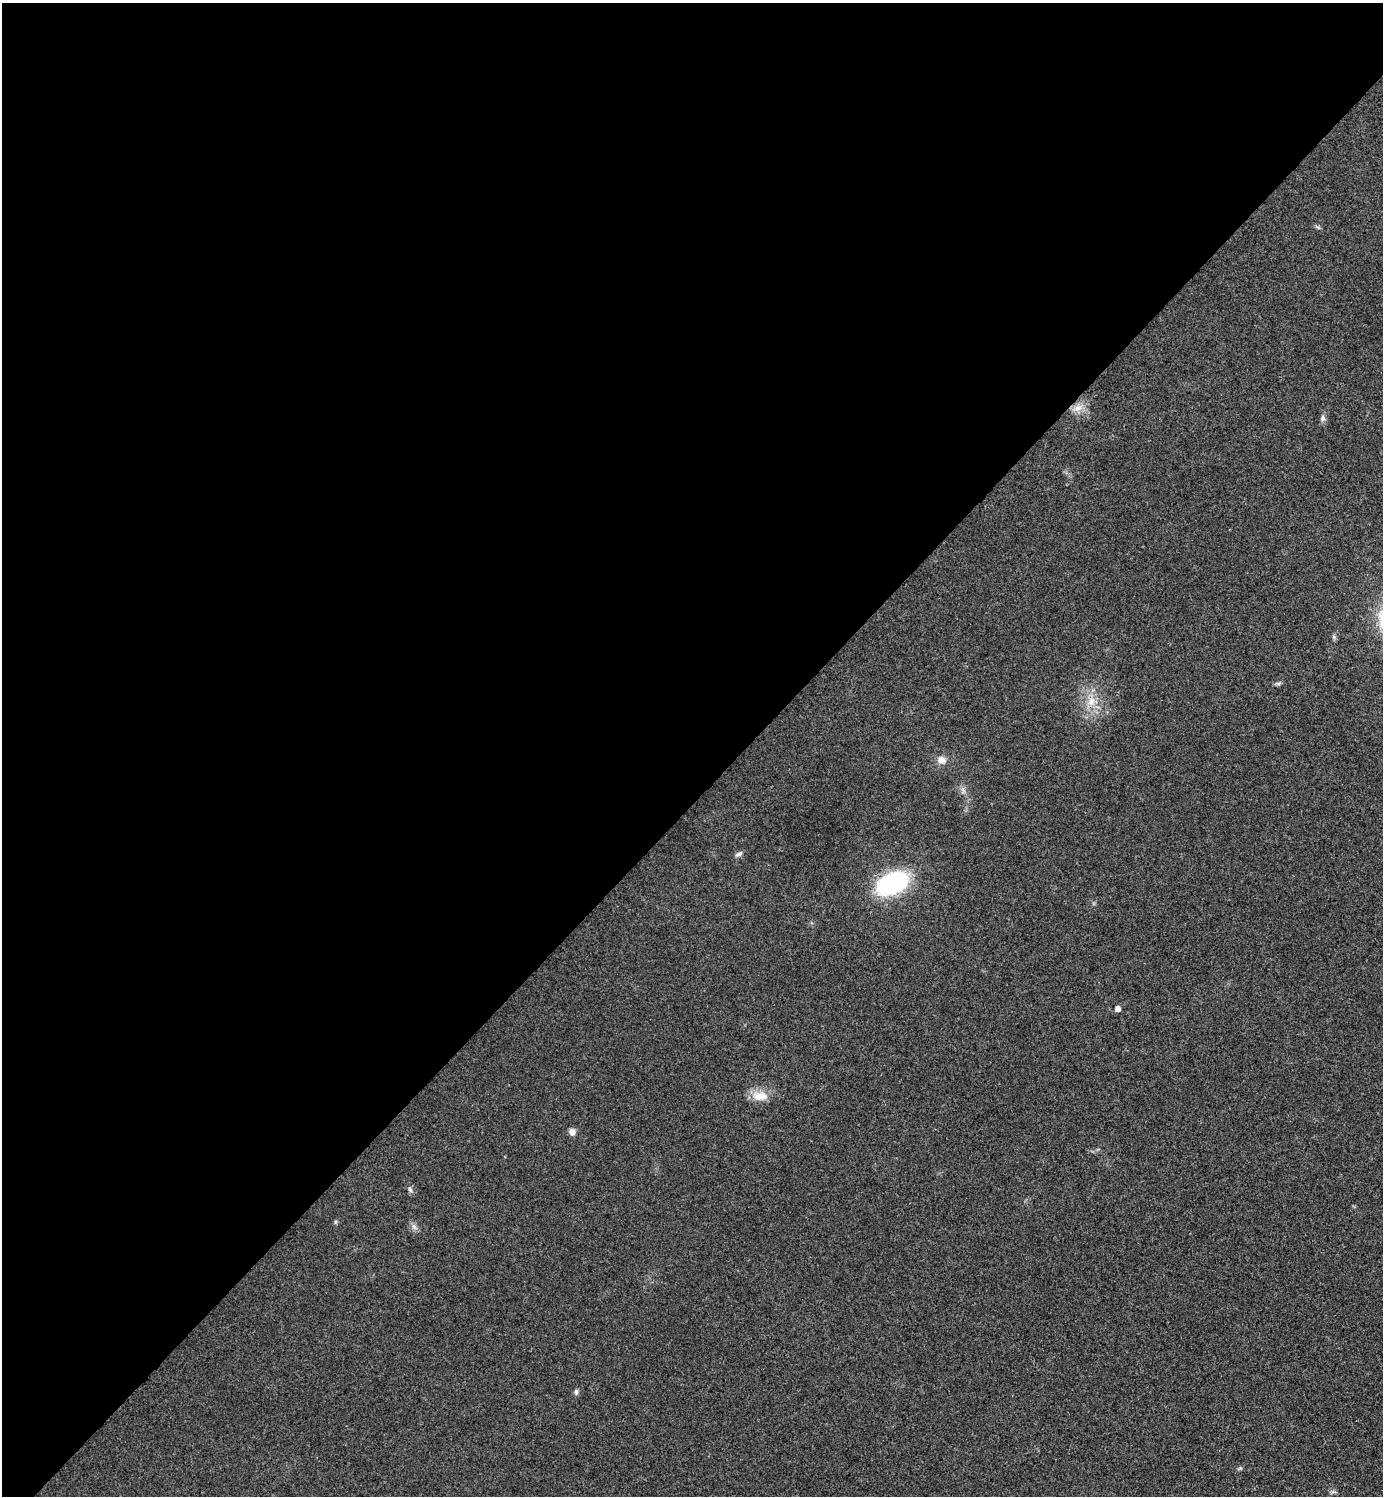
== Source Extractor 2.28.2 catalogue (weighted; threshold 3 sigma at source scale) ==
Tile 2 of 4 x 4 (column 2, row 1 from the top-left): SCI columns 1541-2921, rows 4488-5981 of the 5984 x 5984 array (HDU 1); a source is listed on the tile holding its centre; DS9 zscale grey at full resolution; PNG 1385 x 1498 px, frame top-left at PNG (2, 3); no overlay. Shown black and unused: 54% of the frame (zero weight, under 3 of 4 exposures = <1% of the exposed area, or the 3 px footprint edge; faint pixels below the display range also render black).
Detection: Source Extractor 2.28.2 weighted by HDU 2 'WHT'; one run over the whole footprint, this tile lists its part. Background 0.0199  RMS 0.0054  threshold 0.0245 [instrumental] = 3 sigma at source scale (4.5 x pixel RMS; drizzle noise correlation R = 1.50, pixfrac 1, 0.05/0.05 arcsec/px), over >= 5 px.
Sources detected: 19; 1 too faint to see at this stretch — not listed; the other 18 listed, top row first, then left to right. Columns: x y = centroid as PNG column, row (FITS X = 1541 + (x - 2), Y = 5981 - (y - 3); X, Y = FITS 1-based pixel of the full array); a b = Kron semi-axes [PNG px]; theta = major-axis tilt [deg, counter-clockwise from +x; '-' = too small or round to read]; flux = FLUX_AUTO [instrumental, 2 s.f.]
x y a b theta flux
1318 227 10 4 -33 0.99
1078 408 19 9 24 5.7
1323 418 9 7 90 1.9
1334 637 7 4 -72 0.98
1278 683 9 4 9 1.1
1091 701 16 12 70 8.8
941 760 12 10 -17 4.3
739 854 11 6 28 1.8
892 884 30 18 26 75
1118 1008 5 5 - 3.2
760 1096 23 13 -5 8.9
572 1132 7 7 - 3.2
410 1189 9 7 -60 1.8
335 1222 6 4 89 0.79
414 1227 11 6 -52 2.2
576 1392 7 6 - 1.5
1240 1468 6 5 - 0.87
1333 1492 8 4 -8 1.2